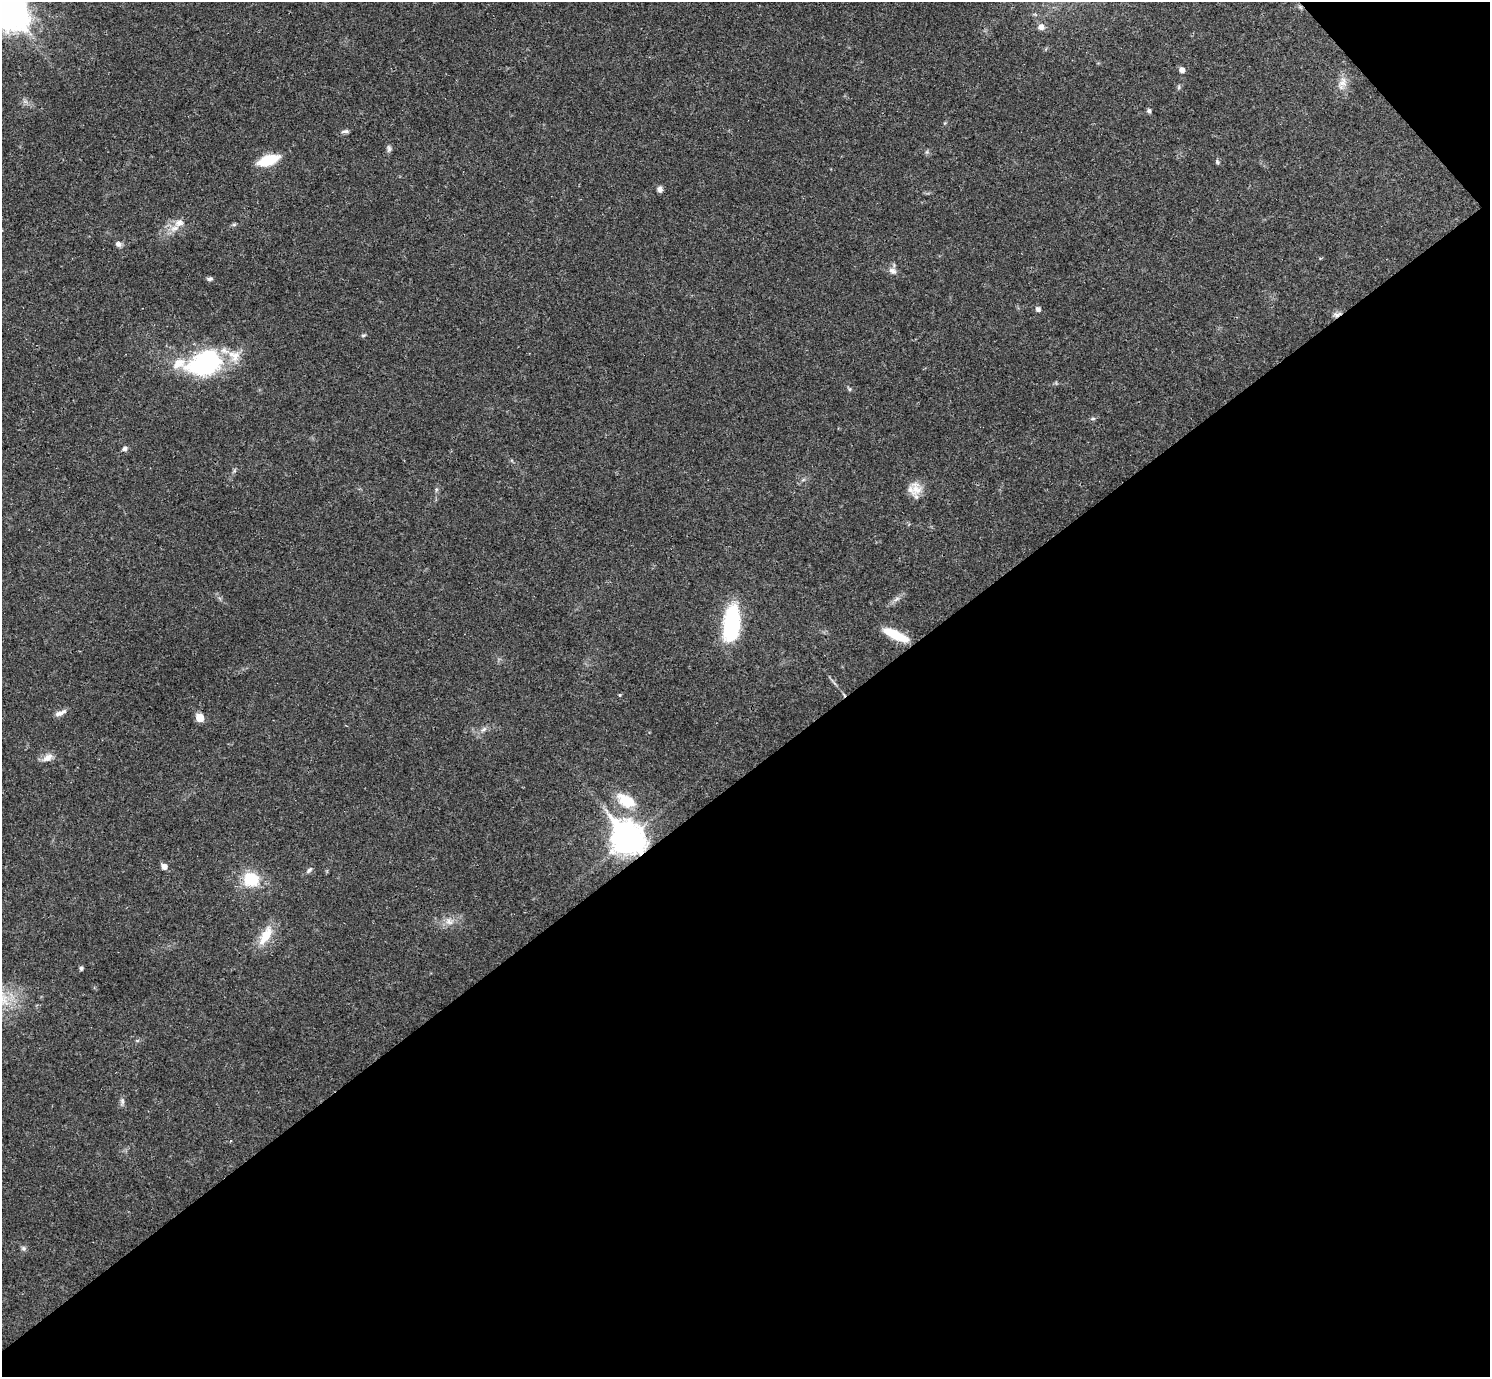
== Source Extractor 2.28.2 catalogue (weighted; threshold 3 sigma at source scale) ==
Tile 12 of 4 x 4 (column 4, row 3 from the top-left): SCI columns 4465-5952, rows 1531-2905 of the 5955 x 5951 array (HDU 1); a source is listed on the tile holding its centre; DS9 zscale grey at full resolution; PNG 1492 x 1379 px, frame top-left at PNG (2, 2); no overlay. Shown black and unused: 45% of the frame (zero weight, under 3 of 4 exposures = <1% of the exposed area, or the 3 px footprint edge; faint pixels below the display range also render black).
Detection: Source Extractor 2.28.2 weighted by HDU 2 'WHT'; one run over the whole footprint, this tile lists its part. Background 0.0352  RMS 0.0026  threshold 0.0118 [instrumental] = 3 sigma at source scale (4.5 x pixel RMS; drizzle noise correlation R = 1.50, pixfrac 1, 0.05/0.05 arcsec/px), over >= 5 px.
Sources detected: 49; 2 cosmic-ray / hot-pixel residue — not listed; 4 inside a brighter listed object's ellipse — not listed separately; the other 43 listed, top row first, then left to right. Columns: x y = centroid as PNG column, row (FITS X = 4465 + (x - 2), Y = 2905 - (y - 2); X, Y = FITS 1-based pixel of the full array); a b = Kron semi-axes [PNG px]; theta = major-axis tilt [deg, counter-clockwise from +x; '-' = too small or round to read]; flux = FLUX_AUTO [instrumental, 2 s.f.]
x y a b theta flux
9 13 15 11 -50 410
1041 27 8 8 - 1.4
1182 70 5 5 - 1.5
1343 82 15 11 75 2.4
1179 87 6 4 90 0.37
25 101 7 5 -1 0.7
1149 111 5 4 - 0.68
345 131 11 5 3 0.66
389 149 11 5 -86 0.72
268 160 19 8 18 9.8
1217 162 7 5 -70 0.43
660 189 7 6 - 0.91
234 224 7 4 1 0.4
174 228 13 7 17 2.2
118 244 8 7 - 0.95
893 271 12 8 -29 1.4
209 279 7 5 6 0.66
1038 309 5 5 - 0.96
1337 314 12 6 12 1.1
363 335 7 3 8 0.34
205 362 42 28 24 32
849 389 6 5 - 0.41
1093 419 6 4 1 0.39
125 449 6 5 - 0.89
916 489 21 14 -73 3.6
897 599 11 4 34 0.93
731 624 39 16 84 22
896 635 30 9 -25 6.8
620 695 5 4 - 0.25
60 713 16 6 21 1.4
200 718 5 5 - 6
484 729 9 4 35 0.81
48 758 15 9 31 2
626 801 25 14 -30 7.3
627 839 13 10 -50 390
164 866 5 5 - 1.8
309 870 11 5 45 0.63
251 879 15 13 -14 9.6
449 921 12 9 -35 1.9
266 935 29 12 60 5.6
81 968 4 4 - 0.66
122 1101 11 5 -83 0.78
23 1248 8 6 -33 0.6
Overlapping masked pixels (flux is a lower limit): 2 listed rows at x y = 1337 314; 627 839
Isophote crosses this tile's border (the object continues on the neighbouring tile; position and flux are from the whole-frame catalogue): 1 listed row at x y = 9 13